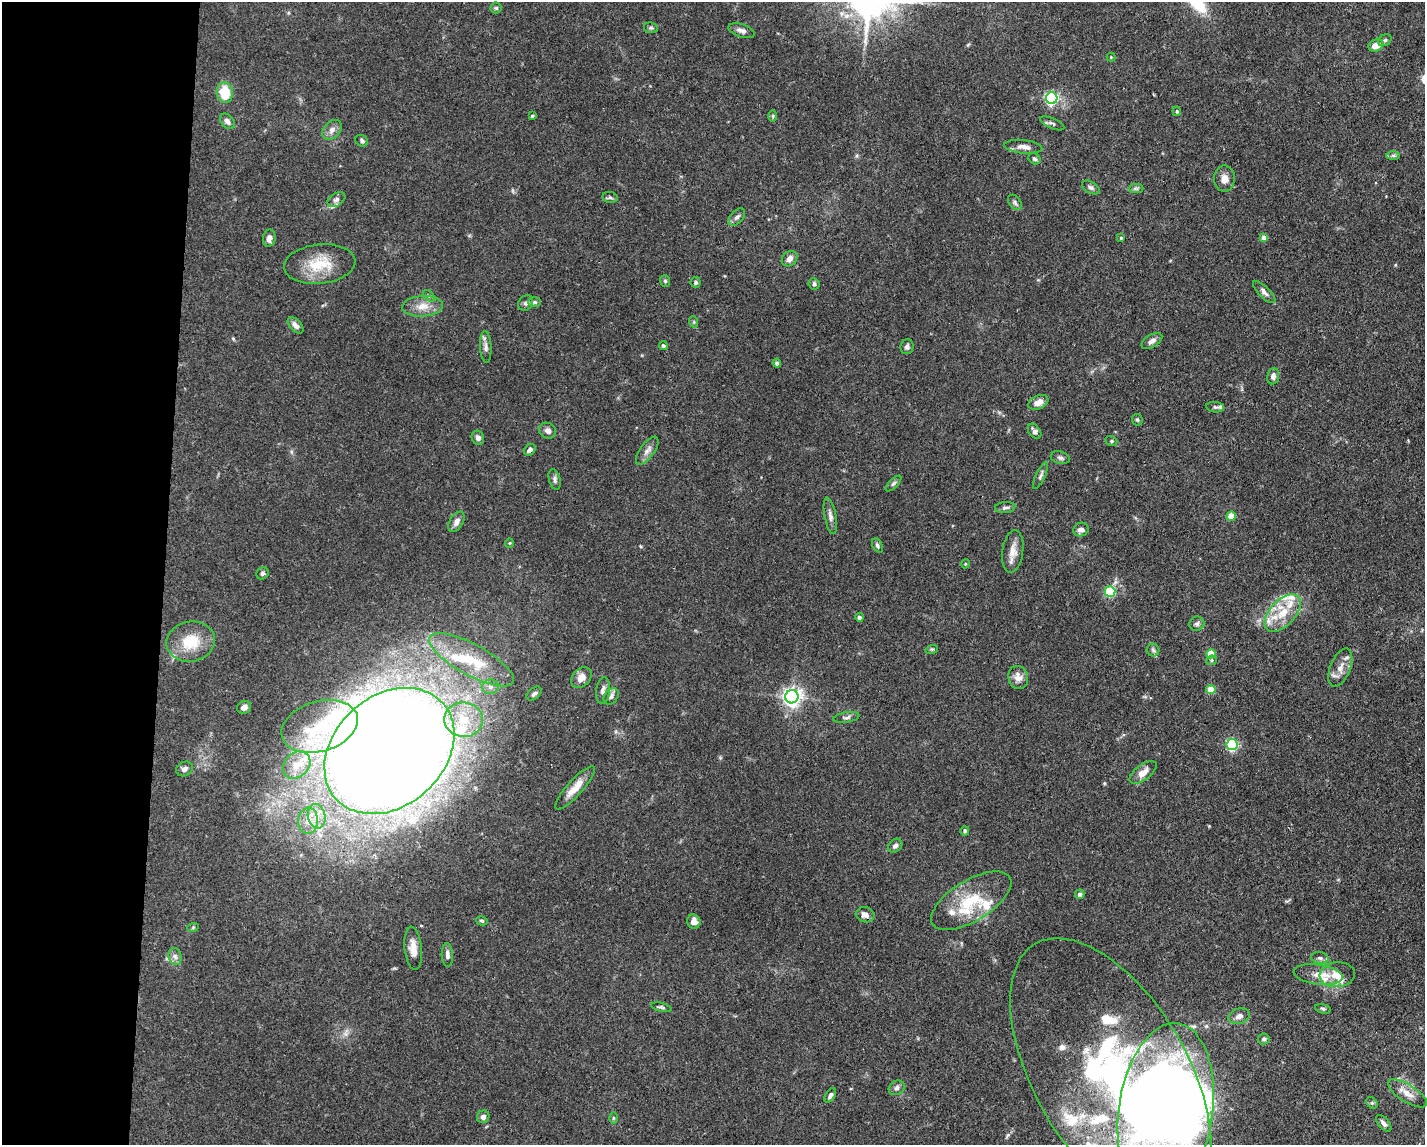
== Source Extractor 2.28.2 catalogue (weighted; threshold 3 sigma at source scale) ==
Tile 4 of 3 x 4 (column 1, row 2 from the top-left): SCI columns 110-1532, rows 2287-3429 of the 4598 x 4572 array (HDU 1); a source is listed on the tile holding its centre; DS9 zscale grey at full resolution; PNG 1427 x 1147 px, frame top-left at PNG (2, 2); each listed source drawn as its Kron ellipse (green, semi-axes under 4 px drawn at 4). Shown black and unused: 11% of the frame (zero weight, under 3 of 4 exposures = <1% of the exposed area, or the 3 px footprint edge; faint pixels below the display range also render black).
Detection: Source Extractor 2.28.2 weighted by HDU 2 'WHT'; one run over the whole footprint, this tile lists its part. Background 0.0928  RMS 0.0042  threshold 0.0191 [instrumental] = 3 sigma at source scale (4.5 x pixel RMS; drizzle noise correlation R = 1.50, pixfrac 1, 0.05/0.05 arcsec/px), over >= 5 px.
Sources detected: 154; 1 too faint to see at this stretch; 4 inside a brighter object's white glare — neither listed nor drawn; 22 inside a brighter listed object's ellipse — not listed separately; the other 127 listed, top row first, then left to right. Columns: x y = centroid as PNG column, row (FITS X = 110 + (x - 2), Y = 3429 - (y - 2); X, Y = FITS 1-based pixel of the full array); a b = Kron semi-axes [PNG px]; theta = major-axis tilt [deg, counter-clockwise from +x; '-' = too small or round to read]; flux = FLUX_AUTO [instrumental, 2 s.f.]
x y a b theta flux
496 8 5 5 - 0.65
651 28 7 5 -11 0.73
741 31 14 6 -18 2
1385 40 7 5 31 0.84
1376 45 8 6 23 4.9
1111 57 4 4 - 0.38
225 93 10 8 -82 11
1052 98 6 6 - 72
1177 111 5 4 - 0.63
532 116 3 3 - 0.59
773 116 6 4 -90 0.59
227 121 9 6 -50 2
1052 123 13 5 -23 1.2
332 130 11 8 46 2.4
362 141 7 5 -33 0.92
1023 147 19 6 -5 2.8
1393 156 7 4 0 0.83
1035 159 6 5 - 0.82
1224 179 13 10 90 3.1
1091 188 10 5 -31 1.1
1136 188 7 4 0 0.89
610 197 8 5 -10 0.89
336 200 10 6 32 1.7
1015 202 9 5 -52 1.2
737 217 10 6 47 1.6
269 238 8 6 80 2
1121 238 4 4 - 0.47
1264 238 4 4 - 4.4
790 259 8 7 - 2.3
320 264 36 19 6 14
665 281 6 5 - 0.72
696 282 5 5 - 0.8
814 284 6 5 - 0.99
1264 292 14 5 -45 1.8
429 296 7 4 -44 0.77
535 302 6 5 - 0.82
526 303 8 6 49 1.3
423 306 20 10 3 5.4
694 322 6 3 -72 0.45
296 325 10 5 -48 2
1152 341 11 6 31 1.9
663 345 4 4 - 0.74
486 347 16 5 -87 1.9
907 347 7 6 - 1.2
777 363 4 4 - 1
1273 376 8 6 82 1.6
1038 402 10 6 23 3.1
1215 407 9 5 -6 0.9
1137 420 6 5 - 0.75
548 431 9 7 -35 1.9
1035 431 8 5 -54 1.4
478 438 7 6 - 1.7
1111 441 6 5 - 0.67
530 450 6 5 - 1.3
647 451 16 7 54 2.5
1060 458 9 6 -15 1.2
1041 475 15 4 65 1.3
555 479 10 5 -75 1.3
893 483 10 4 45 0.92
1005 508 10 5 5 1.1
830 516 18 6 -79 2.2
1231 516 4 4 - 8.7
456 522 11 6 59 2.2
1081 530 8 6 19 2
509 543 5 3 - 0.34
877 545 7 4 -64 1.1
1013 551 21 10 82 4.6
965 564 4 3 - 0.39
262 573 6 5 - 0.95
1110 591 5 5 - 23
1283 613 23 12 47 9.8
859 617 4 4 - 1.1
1197 624 7 7 - 1.2
191 642 24 20 10 13
932 649 6 4 18 0.56
1153 650 6 6 - 0.97
1211 654 5 4 - 9.1
471 660 47 15 -29 22
1211 660 5 4 - 0.68
1340 668 20 10 68 4.5
1018 677 12 10 -72 3.5
581 678 11 9 43 3.3
490 687 8 7 - 1.9
1211 690 5 4 - 8.4
603 691 13 7 84 2.3
534 694 8 5 40 1.1
611 696 9 6 53 1.4
792 697 6 6 - 210
244 707 7 6 - 2.2
846 717 13 5 9 1.3
464 720 19 17 -8 14
320 726 39 25 17 27
1232 745 5 5 - 50
389 751 72 55 42 2000
297 765 15 12 44 6.1
184 769 9 7 28 1.7
1143 772 16 7 37 3.9
575 788 28 7 48 5.7
317 816 12 9 -78 4.5
308 821 13 9 87 4.4
965 831 4 4 - 1.2
895 846 8 6 41 1.4
1080 894 5 4 - 1.6
971 901 45 20 31 20
865 915 9 7 -16 2.5
482 921 6 4 -16 0.65
694 922 7 6 - 2.6
193 927 6 3 20 0.52
413 948 22 8 -84 4.9
447 955 12 5 -87 1.7
175 956 9 6 -73 1.5
1320 958 9 6 -10 1.3
1318 975 25 10 -8 6.4
1337 975 17 12 5 6.5
661 1007 10 4 -13 0.82
1323 1009 8 4 -14 0.79
1239 1016 11 7 17 2.1
1264 1039 6 6 - 0.9
1111 1074 151 77 -60 180
897 1088 8 7 - 1.4
1407 1093 22 8 -32 4.3
830 1095 8 5 58 1.3
1372 1103 6 5 - 0.69
1166 1112 89 47 82 400
483 1117 6 6 - 1.4
613 1118 6 4 90 0.47
1384 1123 10 5 -48 1.7
Overlapping masked pixels (flux is a lower limit): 1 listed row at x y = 1111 1074
Isophote crosses this tile's border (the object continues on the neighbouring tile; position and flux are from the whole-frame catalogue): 2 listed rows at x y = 1111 1074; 1166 1112